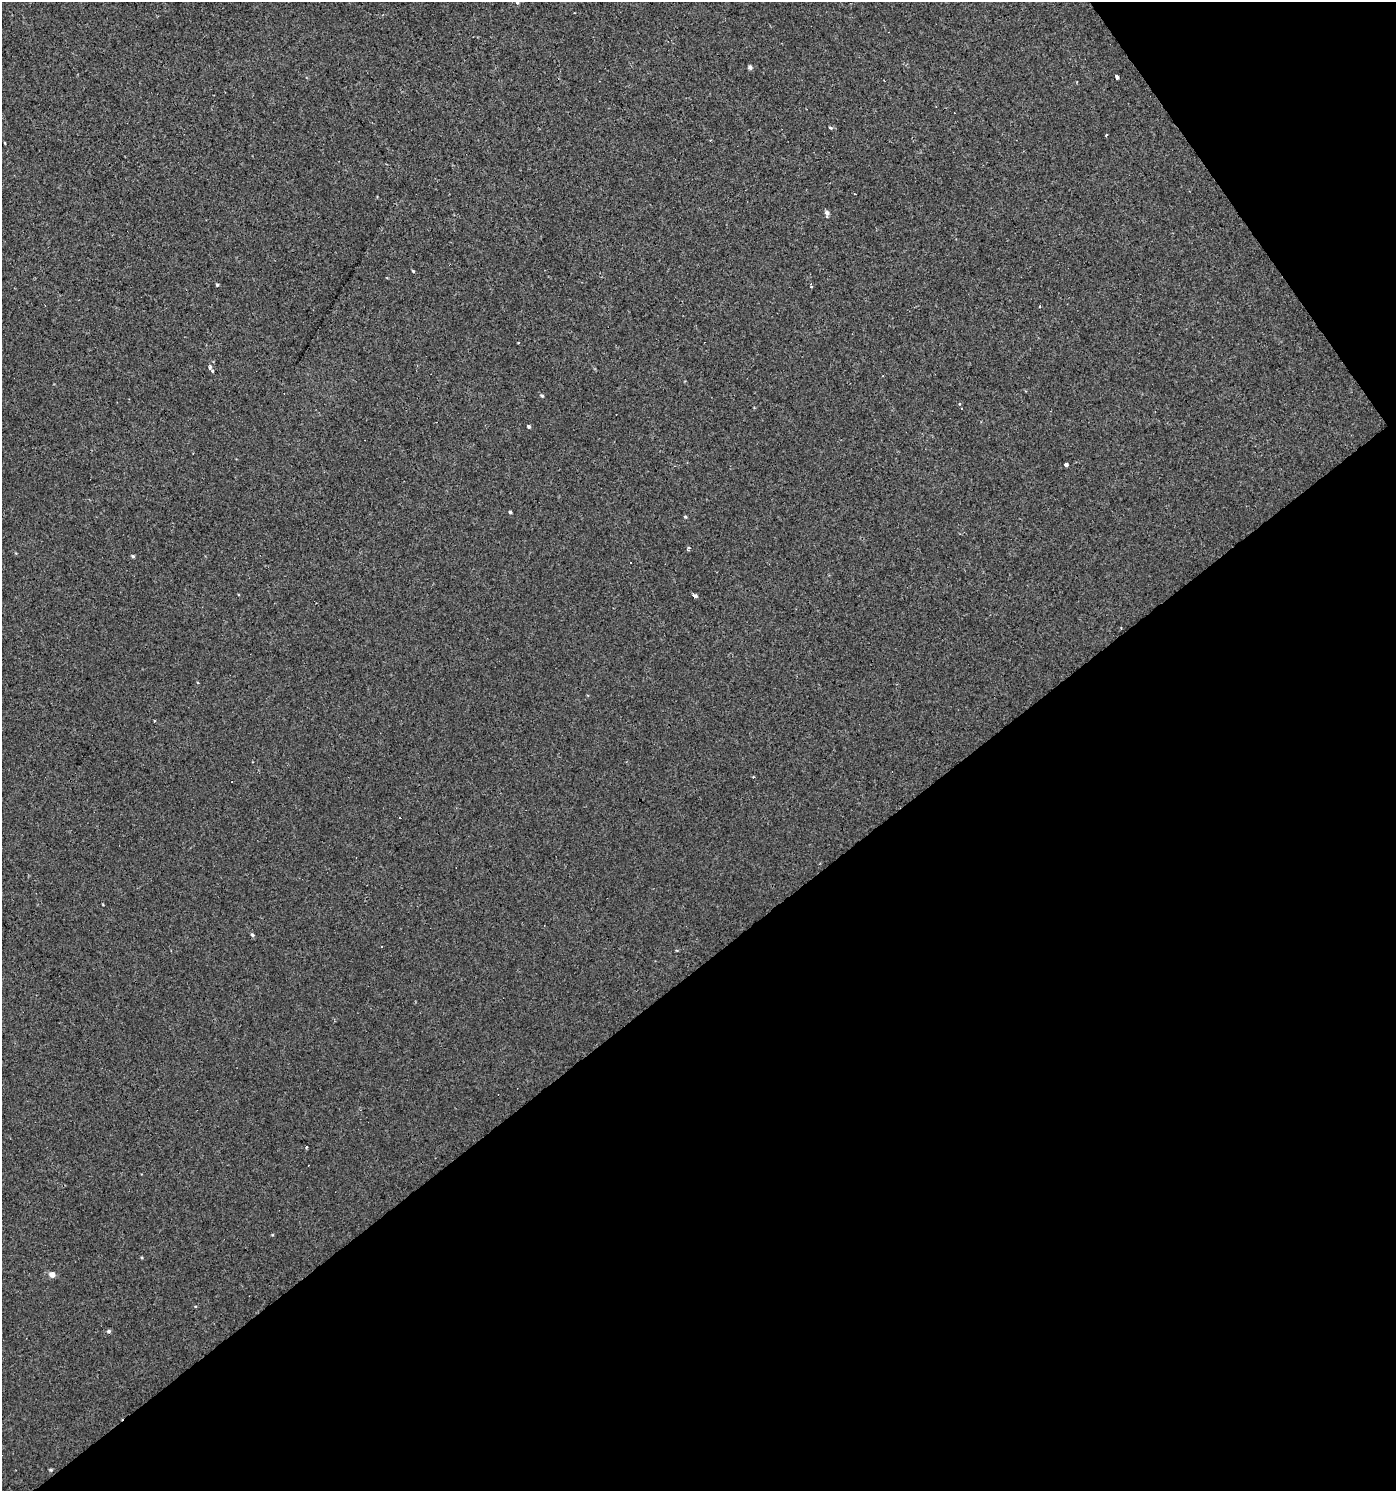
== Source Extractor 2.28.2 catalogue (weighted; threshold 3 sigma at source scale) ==
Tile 12 of 4 x 4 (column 4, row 3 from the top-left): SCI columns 4375-5768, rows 1491-2979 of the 5895 x 5959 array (HDU 1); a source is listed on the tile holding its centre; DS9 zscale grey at full resolution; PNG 1398 x 1493 px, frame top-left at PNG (2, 2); no overlay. Shown black and unused: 38% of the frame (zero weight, under 2 of 3 exposures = <1% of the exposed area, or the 3 px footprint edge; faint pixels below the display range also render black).
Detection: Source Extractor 2.28.2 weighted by HDU 2 'WHT'; one run over the whole footprint, this tile lists its part. Background 3.40e-04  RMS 0.0038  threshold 0.0173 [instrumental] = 3 sigma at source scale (4.5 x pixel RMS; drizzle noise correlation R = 1.50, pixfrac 1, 0.0396/0.0396 arcsec/px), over >= 5 px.
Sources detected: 33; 5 cosmic-ray / hot-pixel residue — not listed; the other 28 listed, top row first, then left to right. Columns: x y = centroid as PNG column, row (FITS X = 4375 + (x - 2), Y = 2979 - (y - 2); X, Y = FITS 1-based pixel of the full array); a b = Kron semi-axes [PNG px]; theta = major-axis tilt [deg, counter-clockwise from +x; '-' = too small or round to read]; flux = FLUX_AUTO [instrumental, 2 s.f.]
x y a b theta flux
517 2 5 4 - 0.55
750 67 5 4 - 0.87
1116 77 4 3 - 4.7
831 128 5 4 - 0.42
1106 135 3 2 - 0.37
855 194 2 2 - 0.32
827 213 6 4 -81 1.2
413 271 5 3 - 0.35
217 285 4 4 - 0.4
811 286 4 3 - 0.81
1040 306 3 2 - 0.42
210 367 3 3 - 4.6
212 371 3 3 - 1.8
542 396 5 4 - 0.46
529 427 4 4 - 0.58
1066 465 3 3 - 5.5
510 512 3 3 - 0.51
685 517 4 3 - 0.44
689 548 5 3 - 0.62
133 556 4 4 - 0.47
631 562 2 2 - 0.3
695 596 5 4 - 0.78
154 721 3 2 - 0.52
252 935 5 4 - 0.66
306 1148 4 3 - 0.33
52 1275 5 4 - 2.9
109 1331 5 4 - 0.64
51 1470 4 3 - 0.51
Isophote crosses this tile's border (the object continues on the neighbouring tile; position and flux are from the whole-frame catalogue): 1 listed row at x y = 517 2